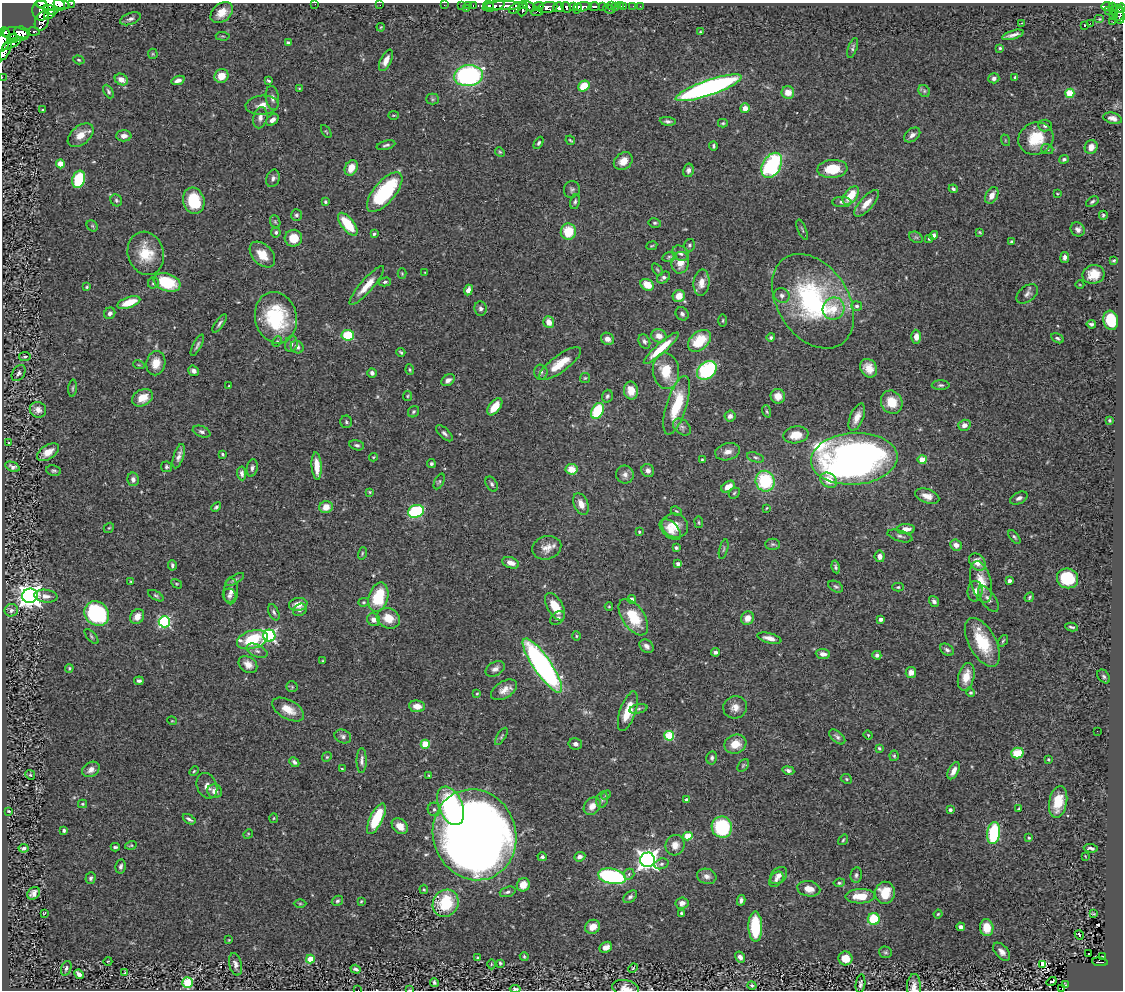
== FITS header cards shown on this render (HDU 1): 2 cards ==
NAXIS1  =                 1121
NAXIS2  =                  988

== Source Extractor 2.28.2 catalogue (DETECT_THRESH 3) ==
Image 1121 x 988 px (HDU 1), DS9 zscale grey, 1 PNG px = 1 image px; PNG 1125 x 992 px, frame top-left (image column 1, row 988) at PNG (2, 3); each listed source drawn as its Kron ellipse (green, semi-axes under 4 px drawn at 4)
Background 0.735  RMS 0.031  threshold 0.0923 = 3 sigma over >= 5 px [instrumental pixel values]
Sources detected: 494; all 494 listed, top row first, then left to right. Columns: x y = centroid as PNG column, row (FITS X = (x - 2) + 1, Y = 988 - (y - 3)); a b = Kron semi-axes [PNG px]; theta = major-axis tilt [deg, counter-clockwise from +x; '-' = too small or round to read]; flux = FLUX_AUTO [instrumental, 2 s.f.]
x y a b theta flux
41 4 5 2 - 180
59 4 6 3 -31 400
71 4 3 2 - 54
315 4 2 2 - 5
53 5 17 6 -3 1300
380 5 2 2 - 9
444 5 2 2 - 11
462 5 2 2 - 4.7
469 5 3 3 - 25
473 5 3 2 - 25
489 6 5 3 - 140
494 6 11 5 13 760
505 6 21 4 0 530
529 6 7 4 -27 230
538 6 5 3 - 120
573 6 3 3 - 280
594 6 5 3 - 100
611 6 3 2 - 20
616 6 3 2 - 8.5
621 6 3 2 - 2.6
624 6 2 2 - 3.9
633 6 2 2 - 7.6
640 6 3 2 - 3.7
1107 6 6 3 -6 150
558 7 5 5 - 790
566 7 6 3 -60 200
583 7 8 4 7 600
602 7 3 3 - 70
1112 7 3 3 - 140
523 8 8 5 81 390
548 8 10 5 9 700
577 8 5 3 - 100
1121 8 5 3 - 160
466 9 3 3 - 41
515 9 6 4 34 300
609 9 6 3 -20 19
50 10 7 4 -22 400
1114 10 4 3 - 37
41 11 10 8 -88 1400
1108 11 3 2 - 4.4
537 12 6 3 10 130
222 13 12 9 40 26
1118 13 8 6 -84 200
49 14 6 4 30 390
1113 16 3 2 - 27
1120 16 8 4 -88 190
130 19 11 5 20 7.5
1099 19 5 4 - 2.3
42 21 10 6 69 480
1113 22 2 2 - 8.5
1021 23 3 2 - 1.7
1090 23 2 2 - 3900
1084 25 3 3 - 75
381 27 4 3 - 1.8
34 31 6 3 -5 80
5 32 5 3 - 130
22 32 8 5 -14 670
700 32 4 3 - 1.9
16 34 13 6 -8 590
1013 35 11 3 17 9.5
223 36 7 3 -5 2.1
13 39 5 4 - 100
4 40 11 6 75 740
12 43 10 4 27 50
288 43 4 3 - 4.1
853 48 10 4 71 4.7
1000 48 3 3 - 2.4
6 50 11 4 65 280
153 54 5 5 - 2.6
79 60 6 4 -18 2.7
386 60 11 5 64 16
221 76 7 6 - 32
469 76 14 10 8 370
2 77 2 2 - 12
1015 77 4 3 - 2.5
994 78 5 5 - 7
121 80 7 5 -28 18
178 80 7 4 17 8.9
268 81 4 3 - 2.8
584 86 6 5 - 45
299 88 4 2 - 1.5
708 88 35 7 19 670
108 91 7 4 -63 4.5
924 91 6 5 - 4
788 92 6 6 - 23
1070 93 4 4 - 84
272 98 12 6 -80 8.8
432 99 6 5 - 3.7
262 105 16 9 5 20
745 108 5 5 - 17
43 110 3 3 - 2.5
393 115 5 3 - 2
260 118 11 7 77 10
1113 118 9 5 -15 9.2
272 120 7 5 43 9.7
668 121 8 4 -7 5.9
723 123 5 4 - 2.8
1045 126 6 6 - 5.8
326 132 7 3 -57 2.2
81 135 15 9 39 27
912 135 9 6 38 9.4
124 136 7 5 0 10
1036 139 18 16 28 66
570 140 5 2 - 2.4
1005 140 6 3 -73 2.1
539 143 6 4 61 3.9
386 145 9 4 15 4.8
713 146 4 3 - 3.5
1091 147 7 6 - 17
1047 149 6 5 - 3.7
500 152 5 4 - 2.7
1064 159 5 3 - 5
623 161 10 8 37 21
60 164 4 4 - 36
772 165 13 9 60 260
351 168 8 6 62 24
832 169 15 9 5 54
688 170 7 5 78 7
273 178 9 6 69 6.9
79 179 9 6 72 100
572 189 8 8 - 5.9
953 189 4 4 - 5.2
385 192 24 10 50 190
1057 193 3 2 - 1.5
851 195 10 6 51 46
992 195 9 6 61 17
116 200 6 5 - 4.2
194 201 13 10 -74 94
326 202 3 3 - 3.9
575 202 8 4 77 4
842 202 10 5 -2 6
1092 202 7 4 34 4.1
866 203 17 6 48 23
296 215 6 5 - 4.8
1103 215 4 4 - 3.2
275 222 6 5 - 3
655 223 6 5 - 3.7
348 224 13 6 -51 68
92 226 6 5 - 3.1
1078 229 7 6 - 8.9
802 230 11 3 -68 2.8
276 232 5 4 - 4.6
568 232 8 7 - 59
979 232 3 2 - 2
374 234 4 3 - 3.7
934 235 5 4 - 7.4
916 237 7 5 -28 4.3
293 238 9 8 - 38
929 239 4 3 - 3.2
1012 241 4 4 - 2.6
689 245 6 5 - 4.3
652 246 5 3 - 2.1
146 253 22 18 -73 60
680 253 8 7 - 7.8
262 255 15 10 -45 35
669 257 7 4 17 3.5
1065 257 5 4 - 7.3
1114 260 4 3 - 2.6
680 263 11 8 75 24
657 269 7 3 -55 2.7
425 272 4 2 - 1.4
402 274 5 4 - 2.4
1094 274 11 9 10 29
664 278 7 5 34 6
167 282 14 8 -19 89
385 282 6 4 15 3.4
153 283 6 5 - 4
701 283 13 8 83 20
647 285 7 5 -32 35
1080 285 4 3 - 1.4
367 286 25 6 49 31
87 287 4 3 - 2.8
468 290 5 4 - 13
1027 294 12 7 39 9.3
782 295 8 7 - 7.2
679 296 6 6 - 29
813 301 51 35 -57 340
129 302 12 5 20 45
857 306 5 4 - 5.7
481 309 7 6 - 5.8
834 309 11 10 - 35
110 313 6 5 - 7.3
682 314 7 6 - 6.1
276 318 26 21 -76 170
723 320 6 3 89 2.3
1111 320 10 7 -76 94
549 322 6 5 - 20
220 323 11 4 55 5.3
1091 324 5 3 - 4.4
348 335 6 5 - 96
659 336 8 6 -21 16
771 337 4 4 - 3.6
916 337 7 5 -90 15
1057 338 7 4 -29 4
607 339 7 6 - 11
277 341 5 4 - 3.1
644 341 8 5 -65 5.7
699 341 13 9 40 65
291 344 8 6 77 6.7
197 345 12 4 63 5.4
297 347 7 6 - 7.8
661 348 23 5 42 61
401 352 4 2 - 3.1
25 357 6 4 10 3.4
156 363 12 9 79 28
560 364 25 8 36 44
139 365 6 3 -18 2.3
869 368 10 8 -58 22
410 370 5 3 - 2.6
707 370 11 8 41 180
194 371 5 4 - 8
666 371 18 13 -83 59
541 372 7 6 - 5.4
19 373 9 6 56 5.6
372 373 5 4 - 5.9
585 378 5 5 - 2.7
448 380 7 5 37 9.6
941 385 9 4 0 5
229 386 3 2 - 1.9
73 388 8 3 85 3.1
631 391 9 7 -81 27
407 396 5 4 - 2.4
607 396 6 5 - 4.7
778 396 7 7 - 18
142 398 11 8 27 31
892 402 12 10 -62 40
677 405 30 10 73 94
495 407 10 5 51 36
38 410 8 7 - 12
597 411 8 5 64 110
767 411 6 4 -70 2.9
413 412 6 5 - 3.6
730 416 5 5 - 8
857 417 14 7 68 19
1109 420 3 2 - 2.4
346 422 6 6 - 3.7
964 425 6 5 - 9.3
682 427 10 7 -41 7.9
202 432 9 5 -20 6.3
444 433 10 5 -43 5.8
796 435 12 8 8 30
9 442 2 2 - 1.5
357 445 7 5 -13 5.1
48 452 12 7 32 22
728 452 12 8 15 15
223 454 3 2 - 2.8
179 456 12 5 72 11
373 457 4 4 - 1.9
755 457 9 4 -17 4.7
854 459 43 26 4 1400
702 460 3 3 - 2.4
922 460 4 4 - 60
431 463 4 4 - 4.1
317 466 14 5 -86 30
12 467 7 4 -21 6.7
167 467 5 5 - 3.8
252 468 9 5 79 6.6
572 469 6 5 - 31
648 470 7 6 - 8.5
54 471 7 5 -9 4.1
242 473 7 4 -86 7.3
625 475 9 9 - 9.9
133 479 7 5 -80 7.6
829 480 9 7 -37 27
439 481 8 4 63 3.7
765 481 10 9 - 130
492 484 8 5 -59 5.2
728 487 7 5 35 21
370 492 4 3 - 2.1
734 493 6 4 46 3.2
927 496 12 7 -19 17
1019 498 9 5 24 8.4
581 504 11 7 -67 17
216 507 5 4 - 3.5
326 507 7 6 - 23
767 508 3 3 - 1.8
416 511 8 6 20 190
676 511 6 4 -23 2.6
699 522 6 3 -82 2.4
675 526 13 11 -23 31
109 528 6 4 41 2.6
670 529 13 7 -45 19
906 529 9 5 2 15
639 532 4 3 - 2.9
900 536 13 5 -17 6.2
1014 537 8 4 -52 3.9
773 544 7 5 0 4.2
956 545 6 5 - 12
547 548 15 11 15 20
676 548 4 3 - 3.4
724 549 10 3 75 3.5
362 553 6 4 72 2.4
880 556 6 5 - 12
977 562 9 7 -50 24
511 563 9 5 -18 16
678 564 4 3 - 7.9
172 565 5 3 - 4.6
835 567 6 4 -77 4.5
1067 578 11 10 - 100
235 580 11 4 32 4.7
131 581 3 3 - 1.9
1009 581 4 3 - 9.3
981 582 21 10 -75 41
177 584 6 3 -31 2.1
836 587 8 5 -28 4.3
898 587 5 4 - 2.9
231 591 13 7 87 12
975 591 10 7 83 13
30 596 8 7 - 1900
46 596 12 6 -6 11
156 596 8 4 -30 4
230 596 7 6 - 6.9
378 597 15 9 74 110
1029 597 5 3 - 3
631 599 4 4 - 7.1
988 599 15 7 -56 11
934 601 6 4 -54 7
363 602 5 4 - 2.3
298 604 9 6 9 21
609 606 4 4 - 2.3
555 607 15 7 -60 41
11 610 7 6 - 8.5
300 610 7 5 31 6.2
274 612 8 5 -66 5.2
97 613 13 11 -43 240
137 617 8 6 54 20
633 617 20 11 -56 72
388 618 12 10 -25 33
558 618 8 5 34 6.9
747 618 7 6 - 20
881 619 4 3 - 8.9
374 620 7 6 - 11
164 622 5 5 - 270
1071 627 6 3 -11 3.7
91 636 9 4 -46 3.4
269 636 6 6 - 360
576 636 4 4 - 2.5
769 638 12 5 -14 14
252 640 16 9 16 110
1003 641 6 4 54 3.1
982 642 27 13 -61 93
646 646 8 6 -42 8.8
947 650 7 5 -33 5.7
257 651 11 6 -25 8.4
715 652 4 3 - 6.9
823 654 7 5 -6 9.5
877 655 4 4 - 5.9
323 661 4 3 - 1.8
248 665 10 7 -35 19
542 665 32 8 -56 680
69 668 4 3 - 2.3
495 669 10 6 28 9.4
911 672 5 5 - 15
1104 676 7 5 -52 4.4
966 677 14 8 75 33
139 681 5 3 - 4.4
292 687 5 5 - 3.1
504 690 14 8 31 19
971 693 4 4 - 3.9
477 694 4 3 - 2.2
417 706 8 6 -7 20
735 707 12 11 - 17
638 709 9 4 12 5.1
288 710 17 9 -29 30
628 711 21 8 71 45
172 721 5 3 - 1.6
1097 731 2 2 - 2.5
868 735 4 4 - 2.2
343 736 8 6 -24 6.7
501 736 10 4 58 3.6
669 736 5 4 - 120
837 737 10 5 -41 6.1
425 744 4 4 - 75
575 744 7 5 -10 6.9
735 744 11 9 21 31
879 748 3 3 - 2.7
1017 753 6 5 - 60
894 756 5 4 - 2.9
327 757 5 4 - 2.9
712 758 6 5 - 4.8
1048 759 4 3 - 2.5
362 761 12 5 89 8.2
294 762 6 4 -45 4.6
743 765 7 5 50 3.3
91 769 9 7 34 13
342 769 4 3 - 2
788 770 6 4 -11 5.3
194 771 5 3 - 2.5
954 771 9 5 62 14
30 775 5 4 - 2.7
429 775 3 2 - 2
846 779 6 4 -23 2.8
207 786 13 10 -68 13
215 791 7 7 - 14
606 795 5 4 - 2.8
602 800 8 6 74 5.3
687 800 4 3 - 14
1058 802 16 9 79 60
82 804 4 4 - 2.7
451 806 20 12 -66 170
592 806 9 7 51 17
434 809 7 6 - 6.4
1019 809 3 2 - 2.8
950 810 4 3 - 6.1
9 811 3 2 - 1.9
274 818 5 3 - 1.8
189 819 7 3 -32 5.2
376 819 17 6 64 89
400 826 9 7 -44 22
722 827 10 10 - 140
64 830 3 3 - 3.4
994 833 11 6 82 130
248 834 5 4 - 2.1
475 835 46 41 -72 3200
688 836 4 4 - 73
1029 838 4 3 - 3.6
843 840 6 3 54 2.5
131 845 6 4 15 2.5
675 845 10 9 - 17
115 847 4 3 - 3.3
24 848 5 4 - 4.5
1091 848 7 3 -5 5.9
1085 856 3 2 - 1.4
542 857 5 4 - 4.7
580 857 6 4 23 8.2
647 860 7 7 - 1300
661 864 7 5 19 4.8
121 866 7 5 79 5.3
629 874 5 5 - 4.6
779 875 10 7 45 13
856 875 8 5 80 5.1
612 876 14 7 -12 280
707 876 10 7 -15 10
91 878 6 5 - 4.9
776 879 8 6 51 7.1
839 883 6 4 8 3.9
523 885 7 6 - 27
424 889 5 4 - 2.2
809 889 11 7 -11 21
508 892 8 5 18 5.1
33 893 7 5 45 10
885 893 11 10 - 47
860 896 15 7 2 41
630 897 8 5 39 5.7
741 900 5 4 - 5.5
337 901 6 4 30 3.7
361 901 3 3 - 1.9
446 903 14 12 55 100
682 903 6 6 - 11
300 904 6 4 0 2.8
44 913 4 2 - 1.5
681 913 3 3 - 4
938 914 4 4 - 2.7
1093 914 4 2 - 2.4
874 919 6 6 - 78
593 927 8 7 - 23
755 927 15 7 -89 110
961 927 4 4 - 6.9
987 928 8 6 -85 35
1079 935 5 3 - 63
229 940 3 2 - 1.5
606 947 6 5 - 14
885 952 6 5 - 3.8
1002 952 10 6 -48 12
1088 954 3 2 - 4.4
524 956 4 3 - 2.4
1102 956 3 3 - 17
740 957 6 4 -56 10
478 958 4 3 - 7.1
845 958 7 7 - 33
310 959 4 4 - 55
108 961 4 3 - 1.4
1100 962 8 4 -6 57
500 963 4 3 - 2.9
235 964 11 6 -77 9.8
491 964 5 3 - 2.1
1042 964 4 3 - 36
66 968 7 5 69 5.3
633 968 5 3 - 2.2
356 969 5 3 - 4.7
125 972 4 2 - 1.6
79 974 5 4 - 8.7
1052 981 5 2 - 4.3
434 982 4 3 - 3.9
188 983 5 5 - 120
860 984 9 4 82 5.9
1066 985 3 3 - 20
752 986 4 4 - 4.1
914 986 12 7 88 14
626 988 13 8 -11 16
1062 988 2 2 - 2.9
515 989 5 3 - 4.6
358 990 2 2 - 5.8
410 990 4 2 - 1.6
At the frame edge (FLAGS 8, measured only in part): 13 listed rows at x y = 41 4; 59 4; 71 4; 315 4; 53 5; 1121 8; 4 40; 2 77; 914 986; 626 988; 515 989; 358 990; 410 990